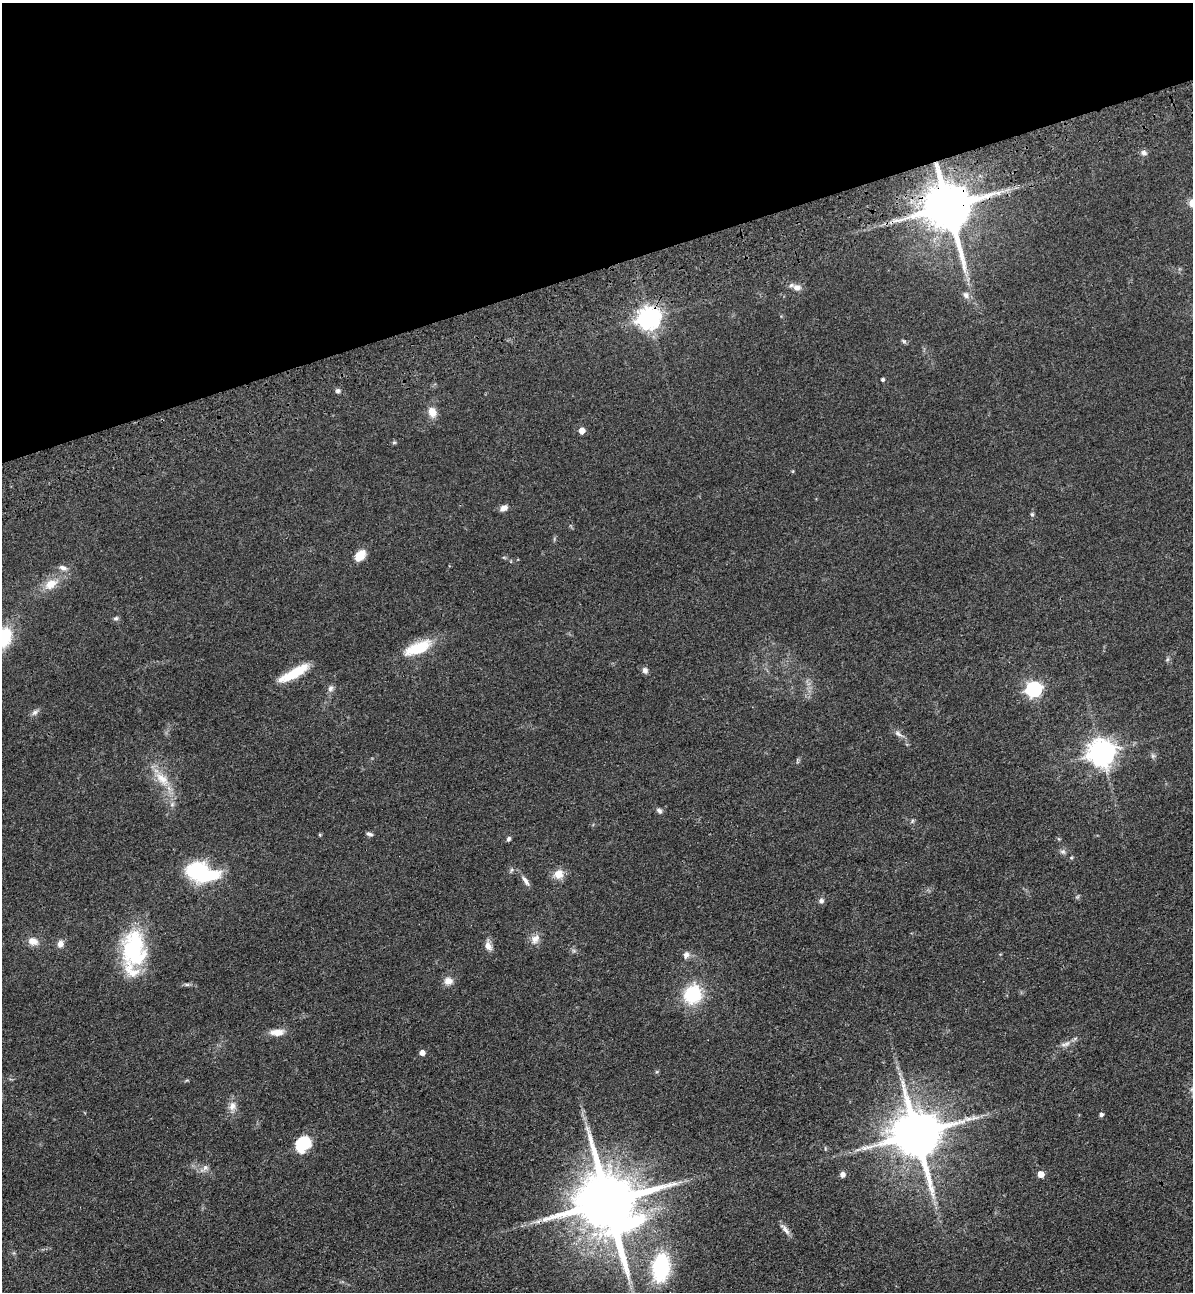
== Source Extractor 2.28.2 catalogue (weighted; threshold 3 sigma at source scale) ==
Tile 3 of 4 x 4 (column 3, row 1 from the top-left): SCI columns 2690-3880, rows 3984-5273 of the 5261 x 5389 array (HDU 1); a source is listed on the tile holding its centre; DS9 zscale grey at full resolution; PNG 1195 x 1294 px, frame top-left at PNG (2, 3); no overlay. Shown black and unused: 21% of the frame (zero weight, under 3 of 4 exposures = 6% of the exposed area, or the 3 px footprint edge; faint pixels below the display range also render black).
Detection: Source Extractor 2.28.2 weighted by HDU 2 'WHT'; one run over the whole footprint, this tile lists its part. Background 0.0538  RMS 0.0057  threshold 0.0259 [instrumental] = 3 sigma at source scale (4.5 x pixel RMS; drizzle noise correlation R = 1.50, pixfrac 1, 0.05/0.05 arcsec/px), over >= 5 px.
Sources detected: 72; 3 inside a brighter object's white glare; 1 cosmic-ray / hot-pixel residue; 1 long thin detection or spike segment (spike, bleed or trail) — not listed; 1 inside a brighter listed object's ellipse — not listed separately; the other 66 listed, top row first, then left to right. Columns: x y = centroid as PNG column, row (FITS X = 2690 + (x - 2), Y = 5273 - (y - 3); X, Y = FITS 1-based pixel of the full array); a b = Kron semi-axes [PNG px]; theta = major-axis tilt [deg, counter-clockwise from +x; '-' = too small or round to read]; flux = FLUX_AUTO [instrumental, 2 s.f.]
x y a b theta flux
1144 153 8 6 -26 1.9
998 193 9 4 9 2.2
1192 203 10 9 - 4.2
947 207 14 12 -75 3300
797 287 12 8 -14 3.4
966 295 10 8 -50 2.6
649 318 8 7 - 410
903 341 7 5 -23 0.94
883 380 4 4 - 1.1
338 391 6 6 - 1.3
432 412 11 9 -69 6
582 431 5 5 - 5.4
394 442 5 5 - 0.79
504 508 10 6 33 2.9
1032 514 6 5 - 0.93
360 555 12 8 46 9.5
63 568 11 6 -20 2.5
51 584 17 11 32 8.6
116 618 7 5 14 1.1
3 638 21 13 61 32
418 648 36 14 23 19
645 670 8 7 - 1.9
291 675 31 12 25 15
330 688 8 7 - 2
1033 689 7 6 - 150
35 712 10 6 38 1.9
898 734 11 5 -38 2.3
1102 753 9 8 - 650
1153 756 6 6 - 1.2
162 779 26 13 -46 12
172 804 7 5 46 1.4
659 811 8 6 -35 1.6
912 821 6 4 71 0.79
369 834 9 4 -14 1.4
320 835 4 4 - 0.64
508 839 7 5 58 1.1
1063 852 8 6 -21 1.6
197 870 18 14 15 40
511 870 7 4 71 0.88
558 874 11 11 - 6.5
525 881 14 6 -56 2.7
1077 897 7 4 19 0.79
821 901 7 7 - 1.7
535 939 14 11 53 4.3
33 941 14 10 -19 4.6
60 944 9 7 73 3.1
488 946 12 8 -57 3.3
134 948 42 25 -87 53
686 955 10 7 69 2.4
448 981 11 10 - 4.2
187 984 8 4 -8 1.1
693 994 19 16 62 31
277 1032 16 8 3 6.3
1067 1044 9 7 26 2.5
422 1053 5 5 - 3.3
232 1106 13 9 73 3.9
1101 1115 4 4 - 1.6
916 1134 14 11 -73 3000
303 1144 15 12 53 22
858 1150 10 3 21 1.4
205 1167 9 7 37 2.1
843 1174 6 5 - 2.3
1041 1174 5 5 - 7.5
607 1202 19 16 -66 5400
785 1229 19 5 -51 2.8
661 1267 29 17 84 47
Overlapping masked pixels (flux is a lower limit): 2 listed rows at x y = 947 207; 649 318
Isophote crosses this tile's border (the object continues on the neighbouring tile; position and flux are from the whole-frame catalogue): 2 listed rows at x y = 1192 203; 3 638